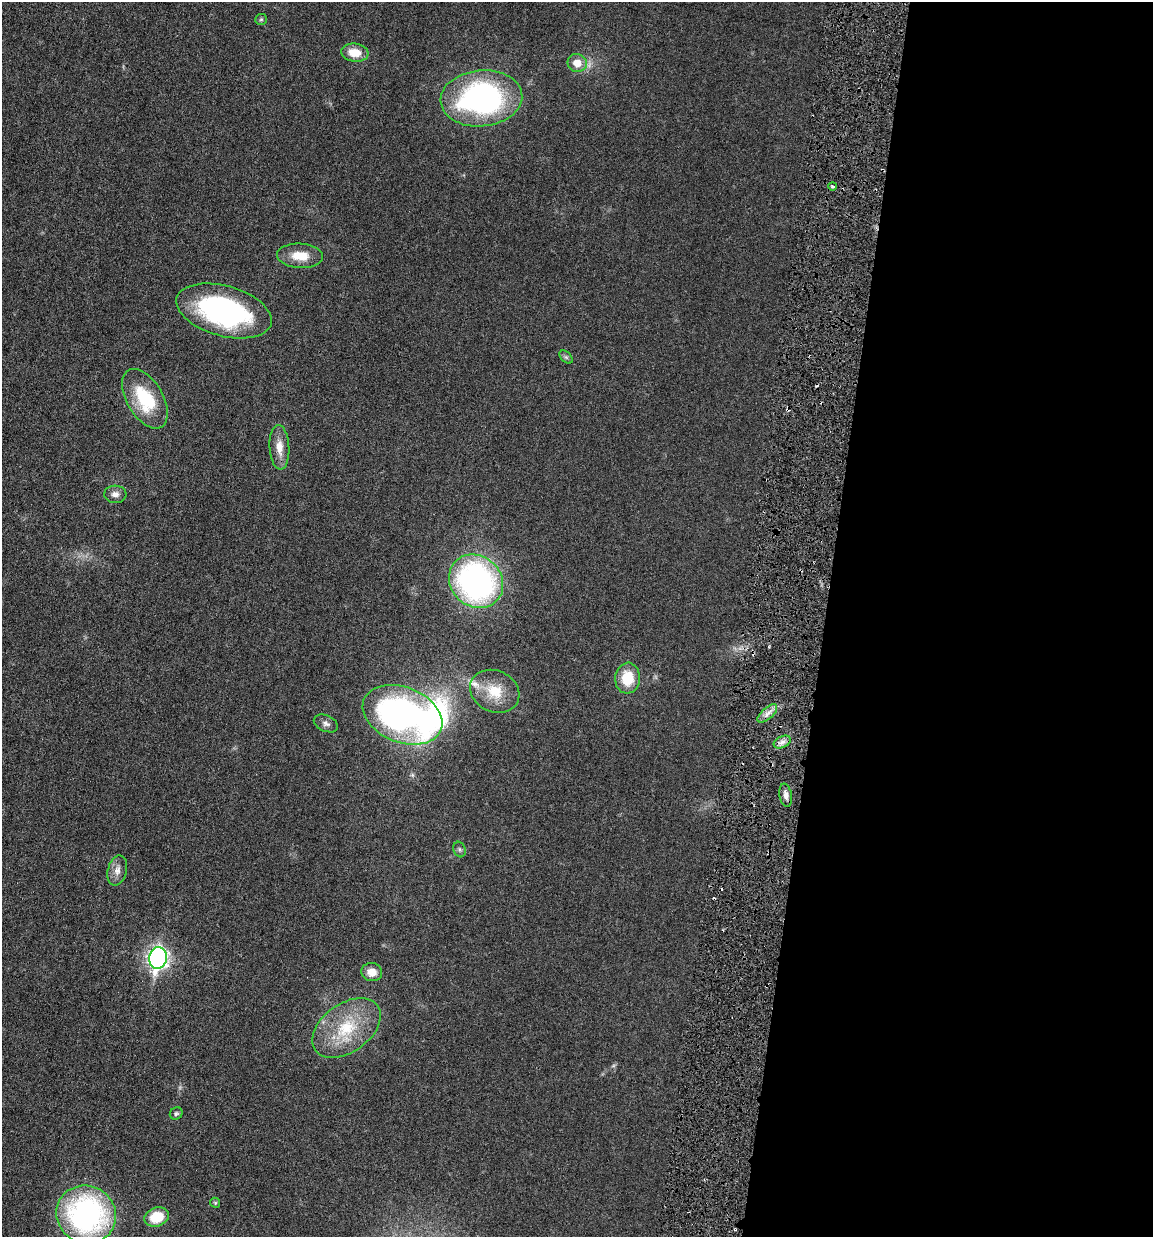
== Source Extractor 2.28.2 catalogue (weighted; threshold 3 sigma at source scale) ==
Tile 12 of 4 x 4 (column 4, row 3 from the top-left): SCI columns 3678-4828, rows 1253-2487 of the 4951 x 5000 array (HDU 1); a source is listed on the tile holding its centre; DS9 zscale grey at full resolution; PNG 1155 x 1239 px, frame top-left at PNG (2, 2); each listed source drawn as its Kron ellipse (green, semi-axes under 4 px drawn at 4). Shown black and unused: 29% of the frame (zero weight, under 3 of 6 exposures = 1% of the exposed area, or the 3 px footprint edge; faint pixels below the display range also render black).
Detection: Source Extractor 2.28.2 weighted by HDU 2 'WHT'; one run over the whole footprint, this tile lists its part. Background 0.0394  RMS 0.0043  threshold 0.0178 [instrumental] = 3 sigma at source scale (4.09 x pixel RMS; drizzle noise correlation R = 1.36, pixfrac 0.8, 0.05/0.05 arcsec/px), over >= 5 px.
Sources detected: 33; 3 cosmic-ray / hot-pixel residue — neither listed nor drawn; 2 inside a brighter listed object's ellipse — not listed separately; the other 28 listed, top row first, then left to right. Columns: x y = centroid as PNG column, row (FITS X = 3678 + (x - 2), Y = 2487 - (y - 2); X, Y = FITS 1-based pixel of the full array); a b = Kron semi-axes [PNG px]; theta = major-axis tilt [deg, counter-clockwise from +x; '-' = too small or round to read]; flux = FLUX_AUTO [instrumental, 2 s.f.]
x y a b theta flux
261 19 6 5 - 0.59
355 53 14 9 -7 6.5
577 63 9 9 - 5.3
481 98 41 28 5 95
833 186 4 3 - 0.67
300 256 23 12 -3 7.6
224 311 49 25 -16 72
566 357 8 5 -44 0.78
145 399 33 18 -59 22
279 447 22 10 -87 4.8
115 494 11 8 -4 2.2
476 581 29 25 -43 110
628 678 15 12 84 10
495 691 25 20 -25 11
767 713 12 5 41 2.3
402 715 41 27 -22 130
326 723 13 8 -25 1.8
782 742 9 5 24 1.7
786 795 11 6 -80 2.1
459 849 8 6 -72 0.89
117 870 15 9 76 3.1
158 958 11 9 82 150
372 972 10 9 - 3.9
346 1028 38 24 36 22
176 1113 6 6 - 0.76
215 1203 5 4 - 0.56
86 1214 30 28 -29 92
157 1217 12 9 18 11